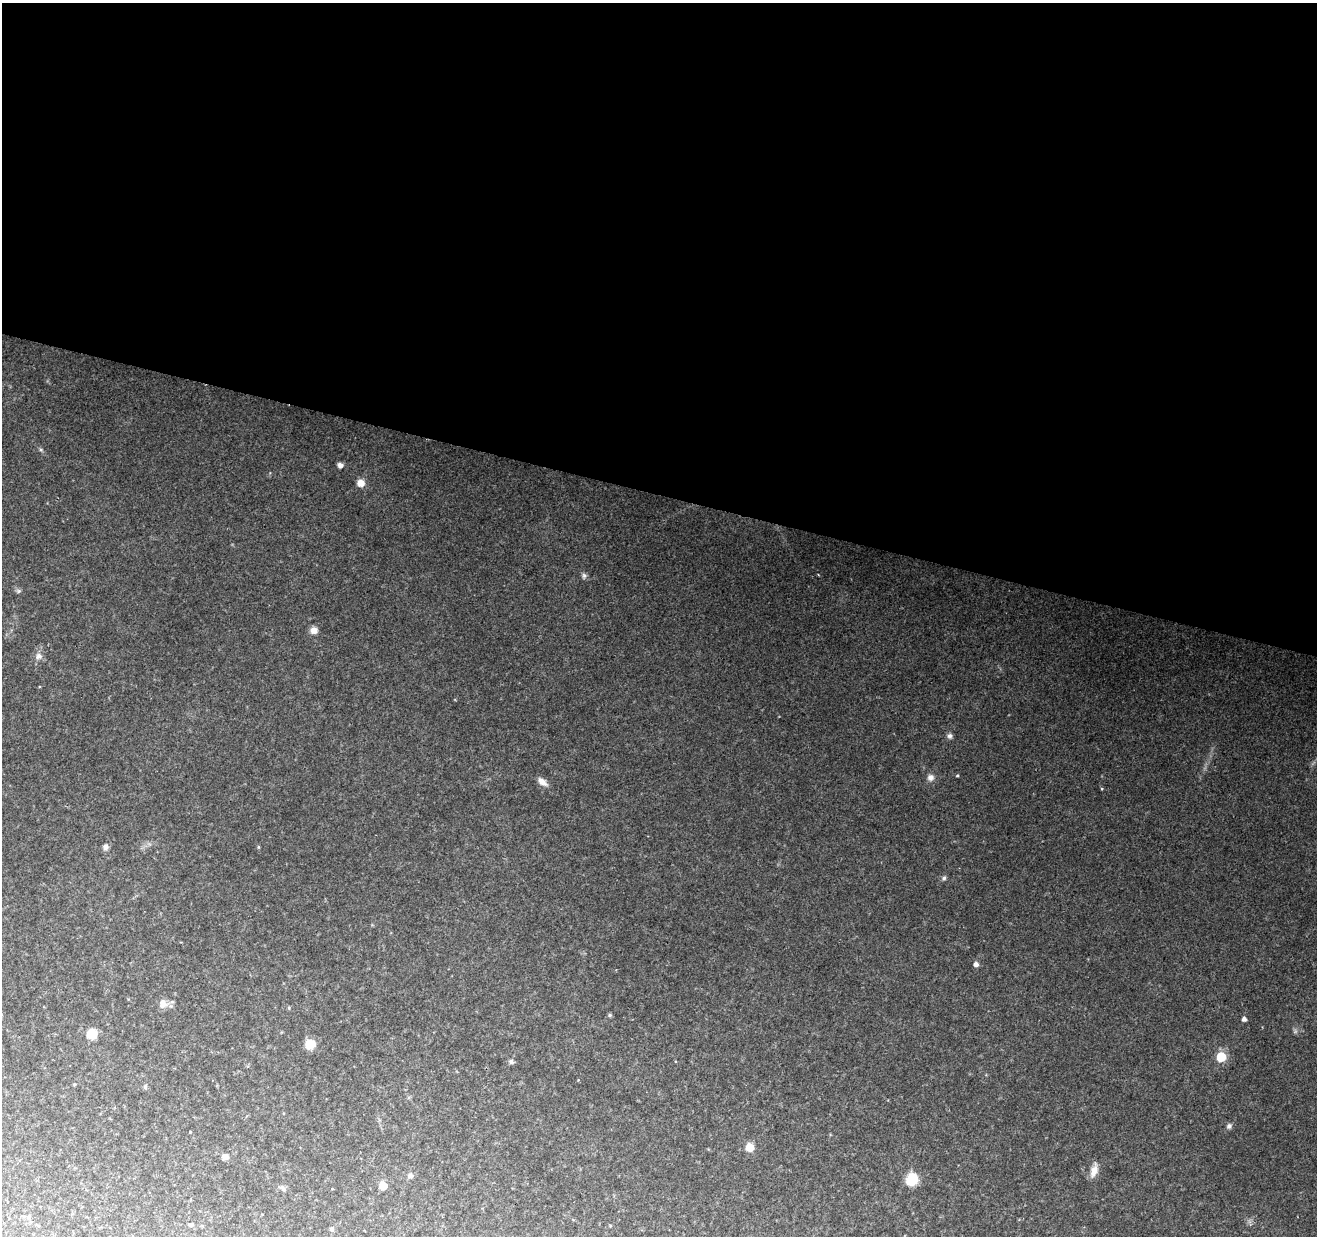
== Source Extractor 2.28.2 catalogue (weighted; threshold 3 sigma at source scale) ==
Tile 3 of 4 x 4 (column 3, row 1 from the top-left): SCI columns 2631-3945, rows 3923-5156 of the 5268 x 5437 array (HDU 1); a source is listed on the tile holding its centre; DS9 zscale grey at full resolution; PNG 1319 x 1238 px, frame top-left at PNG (2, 3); no overlay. Shown black and unused: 40% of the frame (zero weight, under 2 of 3 exposures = <1% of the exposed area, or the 3 px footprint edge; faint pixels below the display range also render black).
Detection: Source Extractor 2.28.2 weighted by HDU 2 'WHT'; one run over the whole footprint, this tile lists its part. Background 0.249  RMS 0.013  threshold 0.0578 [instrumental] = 3 sigma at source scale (4.5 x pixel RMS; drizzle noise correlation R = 1.50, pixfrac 1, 0.0396/0.0396 arcsec/px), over >= 5 px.
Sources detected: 33; all 33 listed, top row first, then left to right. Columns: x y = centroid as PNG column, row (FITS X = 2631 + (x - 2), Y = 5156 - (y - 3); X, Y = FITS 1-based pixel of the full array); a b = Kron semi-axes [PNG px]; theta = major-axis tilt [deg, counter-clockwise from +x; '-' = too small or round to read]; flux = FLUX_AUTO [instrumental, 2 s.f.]
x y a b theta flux
340 465 7 6 - 4.2
361 483 9 8 - 9.4
584 576 8 6 -75 3.1
18 591 6 4 71 1.9
314 630 8 8 - 8.1
39 656 8 7 - 6
950 736 7 7 - 3.6
957 775 4 3 - 1.4
930 777 9 8 - 5.8
542 782 13 7 -37 8.8
105 847 8 7 - 4.2
258 847 5 3 - 1.2
944 878 6 5 - 2.4
976 964 5 5 - 5.8
163 1004 11 10 - 8.9
610 1015 5 5 - 1.7
1244 1019 4 4 - 4.5
92 1034 7 7 - 31
310 1044 8 8 - 23
1221 1057 6 5 - 65
511 1062 7 5 -33 3.1
74 1084 5 3 - 1.2
145 1086 6 4 88 1.7
1229 1126 7 5 89 2.9
750 1147 5 5 - 41
225 1157 7 6 - 5.5
1094 1171 17 8 72 11
410 1176 7 7 - 3.1
912 1179 8 8 - 49
383 1186 5 5 - 30
283 1188 9 5 -51 2.9
191 1225 5 4 - 2.5
332 1229 6 5 - 2.8